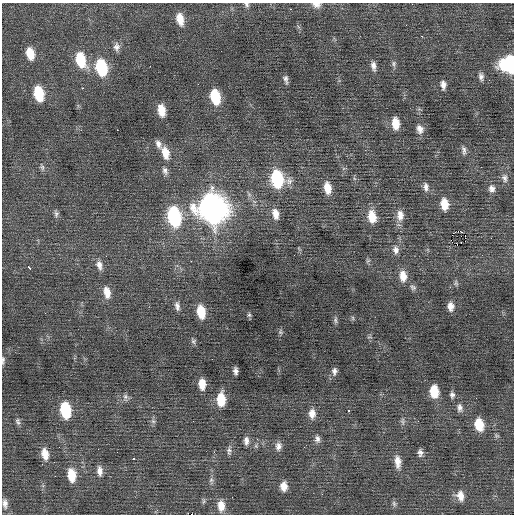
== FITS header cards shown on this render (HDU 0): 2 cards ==
NAXIS1  =                  512 / Axis length
NAXIS2  =                  512 / Axis length

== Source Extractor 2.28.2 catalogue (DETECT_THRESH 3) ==
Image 512 x 512 px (HDU 0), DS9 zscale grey, 1 PNG px = 1 image px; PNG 516 x 516 px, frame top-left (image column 1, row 512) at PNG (2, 3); no overlay
Background 0.0749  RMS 0.77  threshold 2.32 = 3 sigma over >= 5 px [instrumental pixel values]
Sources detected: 105; all 105 listed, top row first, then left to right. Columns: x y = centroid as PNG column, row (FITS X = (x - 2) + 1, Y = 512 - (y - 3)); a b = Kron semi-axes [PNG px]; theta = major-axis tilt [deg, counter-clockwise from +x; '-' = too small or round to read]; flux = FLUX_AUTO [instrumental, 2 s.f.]
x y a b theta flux
412 4 3 2 - 47
246 5 7 6 - 130
316 5 12 8 -8 280
291 9 3 3 - 110
180 19 14 8 -77 720
406 25 3 2 - 41
422 36 2 2 - 300
116 47 12 8 89 270
30 54 12 8 -76 900
81 60 15 9 -73 1900
94 64 3 3 - 200
394 64 8 6 -82 130
509 64 12 12 - 5500
150 66 2 2 - 120
373 66 12 6 -79 270
101 67 14 9 -78 3200
481 76 10 6 -83 200
286 79 10 5 -75 170
489 80 2 2 - 83
443 85 10 6 -88 270
82 88 3 2 - 340
39 93 12 7 -78 2100
215 97 13 8 -78 2000
161 110 12 7 -80 790
396 123 12 7 -83 790
420 129 12 9 -70 340
117 130 2 2 - 130
158 144 12 6 -68 260
464 150 12 5 -82 180
165 153 16 9 -74 720
42 167 11 6 -72 150
165 171 10 7 -68 210
505 178 11 8 -79 240
277 179 14 10 -72 4300
426 187 11 7 -83 250
327 188 13 7 -81 690
492 189 10 8 -80 260
444 204 12 8 -83 820
213 208 16 13 -73 50000
56 214 10 6 -87 150
275 214 13 8 -76 490
400 215 15 9 -89 470
174 217 15 9 -78 5800
372 217 14 9 -81 970
461 231 3 2 - 29
465 235 2 2 - 360
396 250 11 8 -82 270
106 256 2 2 - 22
191 261 2 2 - 120
368 261 7 5 31 86
99 265 13 8 -73 330
29 267 4 3 - 490
403 276 14 9 -82 580
456 283 8 5 -82 100
413 287 9 7 -39 150
107 292 14 8 -78 570
177 306 12 6 -81 230
451 306 9 6 -84 350
201 312 12 7 -81 1200
45 313 3 2 - 81
249 315 6 5 - 91
353 318 7 4 -89 79
335 320 10 5 -90 120
280 332 7 5 -82 95
193 341 8 7 - 120
212 359 2 2 - 27
3 360 11 4 86 120
235 371 7 4 -86 200
334 371 9 6 85 200
202 384 11 7 -86 650
434 391 11 8 -85 1200
452 395 8 6 -81 160
125 397 10 7 -80 180
221 400 12 7 89 1300
460 408 11 7 -81 240
65 410 13 8 -81 2600
349 410 3 3 - 110
312 414 12 8 -89 420
18 421 9 6 -76 140
153 421 7 5 -43 120
193 421 3 2 - 43
403 421 11 5 -86 150
479 424 12 8 -80 1100
317 439 10 7 -83 220
246 441 11 7 87 260
278 446 11 8 81 280
98 449 2 2 - 32
229 451 13 7 90 190
117 452 2 2 - 26
214 452 3 3 - 43
420 453 6 4 89 190
45 454 13 8 -78 590
133 458 3 3 - 340
398 462 16 8 -84 490
42 464 3 2 - 69
100 471 12 6 -85 340
71 475 14 8 -83 1000
211 480 7 7 - 140
284 486 10 7 -86 470
460 496 12 9 -77 470
203 501 10 4 90 95
5 503 13 7 -83 290
394 503 9 5 -64 120
221 506 13 8 -88 570
157 510 4 4 - 68
At the frame edge (FLAGS 8, measured only in part): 5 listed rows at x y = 412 4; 246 5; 316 5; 509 64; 3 360